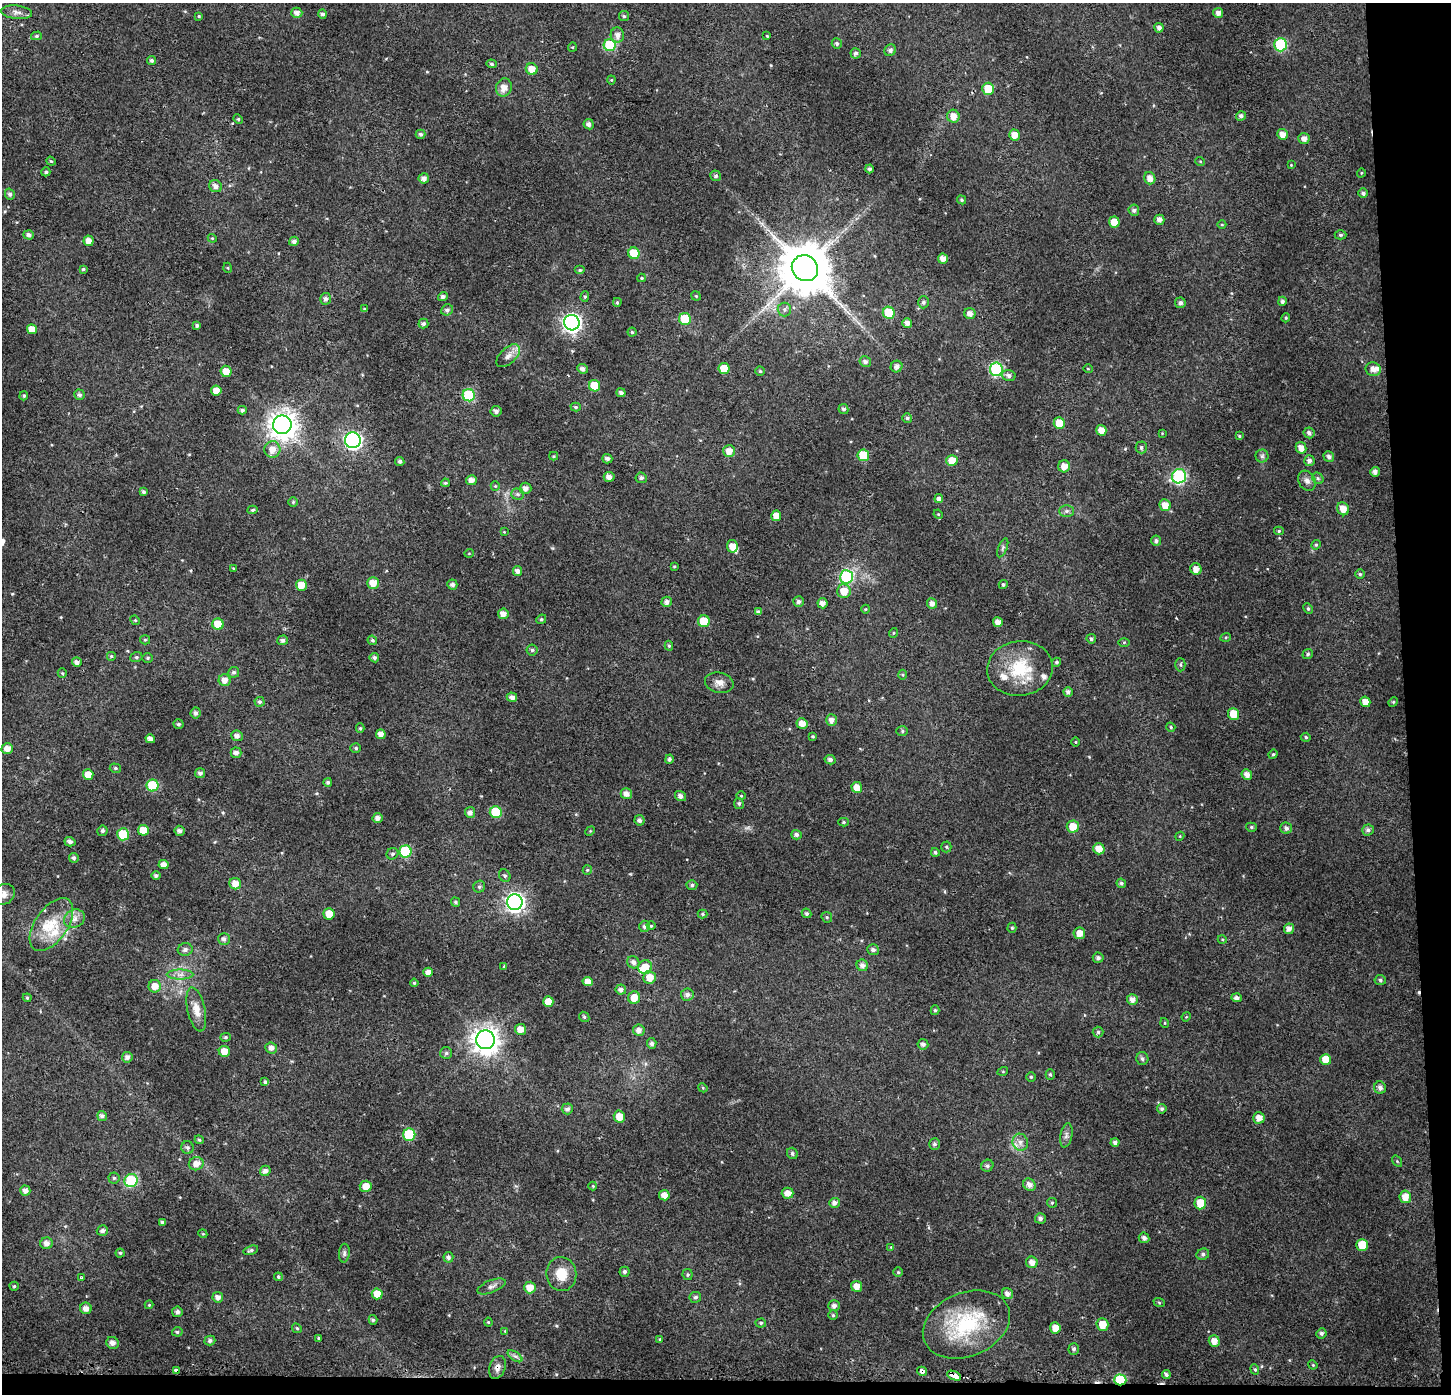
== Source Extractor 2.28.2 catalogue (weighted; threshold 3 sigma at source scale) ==
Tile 9 of 3 x 3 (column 3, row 3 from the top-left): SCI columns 2944-4392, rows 11-1402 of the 4439 x 4202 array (HDU 1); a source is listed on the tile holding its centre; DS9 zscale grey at full resolution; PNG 1453 x 1396 px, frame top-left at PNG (2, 3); each listed source drawn as its Kron ellipse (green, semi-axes under 4 px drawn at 4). Shown black and unused: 4% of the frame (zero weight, under 2 of 3 exposures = <1% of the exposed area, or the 3 px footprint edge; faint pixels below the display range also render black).
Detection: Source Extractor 2.28.2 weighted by HDU 2 'WHT'; one run over the whole footprint, this tile lists its part. Background 0.0312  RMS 0.0046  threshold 0.0207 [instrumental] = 3 sigma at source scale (4.5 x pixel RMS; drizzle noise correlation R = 1.50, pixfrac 1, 0.0396/0.0396 arcsec/px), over >= 5 px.
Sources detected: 424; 1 too faint to see at this stretch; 2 cosmic-ray / hot-pixel residue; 1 long thin detection or spike segment (spike, bleed or trail) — neither listed nor drawn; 8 inside a brighter listed object's ellipse — not listed separately; the other 412 listed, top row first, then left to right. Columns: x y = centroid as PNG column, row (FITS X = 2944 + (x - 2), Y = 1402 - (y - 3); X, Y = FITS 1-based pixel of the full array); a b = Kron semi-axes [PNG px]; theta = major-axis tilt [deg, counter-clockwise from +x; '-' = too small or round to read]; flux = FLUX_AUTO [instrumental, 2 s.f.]
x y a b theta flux
17 12 16 6 -5 2.4
297 13 5 5 - 2.4
1218 13 5 5 - 2.3
323 14 4 4 - 1.2
199 16 4 4 - 0.42
624 16 5 5 - 0.78
1159 28 5 4 - 1.7
617 35 7 6 - 2.5
36 36 5 4 - 0.62
767 36 4 3 - 0.4
837 44 5 5 - 1.1
610 45 6 6 - 24
1281 45 6 6 - 42
572 47 5 4 - 0.47
890 50 6 5 - 1.4
856 53 5 5 - 1.5
152 60 4 4 - 1.1
491 64 5 4 - 0.65
532 69 6 5 - 5
611 80 4 4 - 0.46
504 87 9 7 69 3.7
988 89 6 6 - 9
953 116 6 6 - 3.9
1241 116 5 4 - 1.4
238 119 5 4 - 0.58
589 124 5 5 - 1.7
420 134 5 4 - 0.94
1283 134 5 5 - 3.3
1014 135 5 5 - 4.4
1304 139 5 5 - 2.4
51 161 5 4 - 0.46
1200 161 5 3 - 0.39
1291 165 3 3 - 0.32
869 169 4 4 - 1.1
46 172 4 4 - 0.8
1361 173 4 3 - 0.35
716 176 5 5 - 0.94
424 178 5 5 - 2.3
1150 178 6 5 - 2.9
215 186 6 6 - 2.2
1363 193 5 4 - 1.3
10 194 5 5 - 1.1
961 200 5 4 - 0.68
1134 210 5 5 - 1.4
1159 220 5 5 - 2.3
1114 222 5 5 - 6.5
1222 225 4 3 - 0.38
29 235 5 4 - 1.6
1340 235 6 4 0 0.77
212 238 4 3 - 0.39
89 241 5 5 - 3.3
294 241 5 4 - 1.5
634 253 6 5 - 12
943 259 5 5 - 2.8
228 268 5 3 - 0.39
805 268 13 12 - 2600
83 269 4 4 - 0.72
580 270 5 4 - 0.82
642 278 4 4 - 0.58
696 296 5 4 - 0.55
443 297 5 4 - 1.3
585 297 5 4 - 0.75
326 299 6 5 - 1.5
1282 301 4 4 - 1.1
617 302 4 3 - 0.61
923 302 6 5 - 1.2
1180 303 5 5 - 1.4
365 309 4 3 - 0.78
784 309 7 7 - 1.3
447 310 6 5 - 1.2
889 313 6 6 - 17
970 313 6 5 - 2.5
1286 318 5 4 - 0.56
685 319 6 6 - 17
572 323 8 7 - 200
907 323 5 4 - 2.5
423 324 5 5 - 1.3
197 325 4 3 - 0.97
32 329 5 5 - 4.4
632 332 4 4 - 0.59
508 356 14 8 43 3.1
865 362 6 5 - 1.4
897 367 6 5 - 1.9
724 368 5 5 - 8.8
582 369 5 4 - 1.8
996 369 7 6 - 50
1088 369 5 3 - 0.36
1373 369 7 6 - 2.7
226 371 5 5 - 4.7
760 371 4 4 - 0.61
1009 375 7 5 -15 1.6
595 386 6 5 - 13
216 391 5 5 - 4
621 393 4 4 - 1.3
79 395 5 5 - 1.3
469 395 6 6 - 34
24 396 5 4 - 0.59
576 407 5 4 - 0.7
843 409 5 5 - 1
242 410 4 4 - 1.3
496 411 5 5 - 1.7
907 418 5 5 - 0.89
1059 423 6 5 - 7.3
282 425 9 9 - 550
1101 430 5 5 - 4.1
1162 433 4 4 - 0.38
1309 433 5 5 - 1.6
1239 436 4 3 - 0.46
353 440 8 8 - 130
1141 447 6 5 - 1
1301 448 6 5 - 3
272 449 8 8 - 4.5
729 451 6 6 - 3.8
863 455 6 5 - 16
554 456 4 4 - 0.52
1262 456 6 6 - 1.1
1329 457 5 5 - 1.5
607 459 5 4 - 1.4
952 460 5 5 - 6.3
400 461 5 4 - 1.1
1309 461 5 5 - 1.7
1064 466 6 6 - 3.4
1375 472 5 4 - 2
1179 476 7 7 - 59
609 477 5 5 - 2.3
641 478 5 5 - 1.3
1318 478 6 5 - 0.89
471 480 5 5 - 3.1
1307 481 10 8 -60 2.2
445 483 4 3 - 0.67
495 486 5 4 - 0.53
525 488 6 5 - 2.4
143 492 4 3 - 0.88
518 494 6 5 - 1
939 499 4 4 - 5.8
293 502 5 4 - 0.6
1165 505 6 5 - 4.6
1343 509 7 6 - 4.1
253 510 5 4 - 0.89
1066 511 7 6 - 1.1
938 514 5 4 - 0.44
776 516 5 5 - 4.9
1279 531 5 4 - 0.73
504 532 3 3 - 0.34
1156 541 5 5 - 1.2
1316 545 5 4 - 0.56
732 546 6 5 - 4.5
1003 548 10 4 68 0.95
469 553 5 3 - 0.32
674 566 4 3 - 0.46
233 568 4 3 - 0.38
1196 569 6 5 - 3
517 571 5 4 - 2.1
1360 574 5 4 - 0.64
846 577 7 6 - 52
373 583 6 6 - 5.2
1003 584 4 4 - 0.94
301 585 5 5 - 6.2
452 585 5 5 - 1.6
844 591 7 6 - 5.9
667 602 5 5 - 1.8
798 602 5 5 - 1.3
822 603 5 5 - 2.4
932 603 5 5 - 2.3
1308 608 6 4 -63 0.73
866 609 4 3 - 0.36
758 612 4 4 - 1.1
503 614 5 5 - 3.1
541 619 5 4 - 0.69
135 620 5 4 - 0.52
704 621 6 6 - 11
998 622 5 5 - 3.1
218 624 6 5 - 11
893 633 5 3 - 0.37
1226 637 5 3 - 0.48
1091 639 5 4 - 1
145 640 5 4 - 0.62
283 640 5 5 - 1.5
372 640 5 4 - 0.84
1124 642 6 4 1 0.52
669 646 5 4 - 0.71
532 650 5 5 - 0.91
1308 654 5 4 - 0.86
111 656 5 5 - 0.64
136 657 6 5 - 0.78
148 658 5 4 - 0.57
374 658 5 4 - 1.2
77 662 5 4 - 1.9
1057 662 4 4 - 0.87
1180 665 7 5 -89 0.84
1020 668 33 27 6 22
234 672 5 5 - 1
62 673 5 4 - 0.57
902 675 5 3 - 0.5
225 680 6 6 - 3
719 683 14 10 -13 3.2
1068 692 5 4 - 1.5
512 697 5 4 - 1.9
260 702 5 5 - 0.95
1365 702 5 5 - 3.9
1393 702 5 4 - 0.52
195 713 5 5 - 1.5
1234 714 6 5 - 7.7
831 720 5 5 - 2.5
802 723 5 5 - 3.7
178 724 5 5 - 1
1171 727 5 4 - 0.63
360 728 5 4 - 0.66
902 731 6 5 - 0.81
381 734 5 4 - 2.9
237 736 6 5 - 1.9
813 736 4 3 - 0.47
1306 737 5 4 - 0.72
150 739 5 4 - 2.3
1076 742 5 3 - 0.47
356 748 5 4 - 0.77
7 749 6 5 - 3.7
236 753 5 5 - 1.8
1273 754 5 4 - 0.62
669 759 5 4 - 1.2
830 760 5 4 - 1.4
115 768 6 4 -14 0.76
200 773 5 5 - 1.5
88 774 5 5 - 5.6
1247 774 5 5 - 2.6
328 782 4 4 - 1
152 785 6 6 - 22
857 787 5 5 - 4.2
626 794 5 5 - 2.6
680 796 6 5 - 1.9
741 796 4 4 - 0.46
739 803 5 5 - 0.95
470 812 5 5 - 1.8
496 812 6 6 - 17
377 818 5 5 - 2.3
640 820 5 5 - 1.4
844 822 5 4 - 0.6
1073 827 6 6 - 5.9
1251 827 5 4 - 0.72
1286 828 6 5 - 1.5
143 830 5 5 - 6.9
1368 830 6 5 - 1.4
102 831 5 5 - 1.2
179 831 5 5 - 1.4
590 831 5 4 - 0.45
123 834 6 6 - 17
796 835 5 4 - 1.4
1180 836 4 3 - 0.4
70 842 5 4 - 1.5
946 847 5 5 - 0.67
1099 849 6 5 - 4.9
405 851 6 6 - 30
935 852 4 3 - 0.7
392 854 6 5 - 1.1
74 858 5 5 - 1.2
163 865 5 4 - 2.8
587 870 5 4 - 0.59
156 876 5 4 - 1.2
505 876 6 5 - 0.95
1121 883 5 4 - 0.89
235 884 6 5 - 4.1
692 885 5 4 - 0.8
479 887 6 5 - 1
4 894 12 10 36 3.2
455 902 5 4 - 0.81
515 902 8 7 - 190
806 913 5 4 - 0.95
329 914 5 5 - 5.1
703 914 5 4 - 0.59
827 917 6 5 - 0.68
74 919 11 8 26 3
51 925 30 16 55 14
645 926 6 5 - 1.5
651 926 4 4 - 0.54
1012 928 5 4 - 0.67
1289 929 5 5 - 2.1
1079 933 6 5 - 3.6
224 939 6 6 - 1.6
1222 939 4 3 - 0.51
185 949 7 6 - 1.7
873 950 6 5 - 1.4
1098 958 5 5 - 1.3
633 962 6 6 - 1.8
862 965 6 5 - 2
504 966 4 2 - 0.42
645 967 7 7 - 6.1
428 972 5 4 - 2.7
180 975 13 5 0 2.3
649 977 6 6 - 5
1380 980 5 5 - 0.86
588 982 5 4 - 3.9
414 983 4 4 - 0.66
155 986 6 6 - 4.8
621 990 5 5 - 1.8
687 995 6 6 - 1.9
27 998 4 4 - 0.54
634 998 6 6 - 5.1
1237 998 5 4 - 1.6
1132 999 5 5 - 2.6
548 1002 5 5 - 4.9
196 1009 22 9 -78 5.2
935 1010 5 4 - 0.7
584 1017 5 4 - 0.7
1186 1017 5 3 - 0.45
1165 1023 5 3 - 0.43
520 1029 5 5 - 4.3
639 1030 6 5 - 2.5
1098 1032 5 5 - 1
225 1037 5 4 - 0.69
485 1040 9 9 - 550
652 1043 5 4 - 1.4
923 1044 5 5 - 1.6
271 1048 6 5 - 2.1
224 1051 5 5 - 4.7
446 1053 6 6 - 0.94
127 1057 5 5 - 1.7
1142 1059 6 6 - 1.1
1326 1059 5 5 - 6.1
1003 1071 5 3 - 0.41
1050 1075 5 4 - 0.64
1031 1077 5 5 - 0.64
265 1082 4 3 - 1.2
703 1088 5 3 - 0.47
1380 1088 6 5 - 1.9
567 1109 6 5 - 1.3
1162 1109 5 4 - 0.96
102 1116 5 4 - 1.7
619 1116 6 5 - 5.3
1259 1118 6 5 - 3.5
409 1135 6 6 - 22
1066 1135 12 6 79 1.7
199 1140 4 4 - 0.59
1020 1142 8 7 - 2.4
1115 1142 4 4 - 1.3
934 1144 6 5 - 1
187 1148 6 6 - 1
792 1153 6 5 - 0.95
1397 1161 6 4 -56 0.55
196 1164 7 6 - 3.2
987 1166 6 5 - 1
265 1171 5 5 - 2
114 1178 5 5 - 0.82
131 1181 7 6 - 32
1029 1185 6 5 - 2.3
366 1186 6 5 - 4.5
593 1186 4 4 - 0.45
25 1191 5 5 - 2.3
788 1193 6 5 - 3.5
664 1195 5 5 - 3.9
1405 1197 6 6 - 4
834 1203 5 5 - 1.9
1052 1203 5 5 - 0.61
1200 1203 6 6 - 7.5
1040 1218 5 5 - 1.5
163 1222 4 4 - 1.2
102 1231 6 5 - 1.6
203 1234 4 3 - 0.46
1144 1238 5 5 - 1.7
46 1243 6 6 - 2.6
1362 1245 6 6 - 9.5
891 1247 4 4 - 0.39
251 1250 8 4 16 0.97
120 1253 4 4 - 0.72
344 1253 9 5 86 1.2
1203 1254 6 5 - 1.2
448 1257 5 5 - 1.4
1032 1262 6 5 - 2.7
624 1272 5 5 - 1
898 1272 5 5 - 0.64
561 1274 17 15 -82 8.5
688 1275 5 5 - 0.77
278 1277 4 4 - 0.83
81 1278 4 3 - 0.74
14 1286 4 4 - 0.63
491 1286 15 6 22 1.9
857 1286 5 5 - 3.9
530 1287 6 6 - 4.9
377 1294 5 5 - 6.9
1007 1294 5 5 - 2.1
218 1297 5 5 - 2.2
695 1297 6 5 - 1
1159 1302 6 3 -20 0.54
149 1305 4 4 - 0.41
834 1306 6 5 - 1.7
86 1308 6 5 - 2.6
177 1312 5 5 - 1.6
833 1315 5 5 - 0.74
373 1320 5 4 - 0.82
488 1322 4 4 - 0.48
761 1323 5 4 - 0.73
1102 1324 6 6 - 6.4
966 1325 45 32 23 38
297 1328 5 4 - 0.67
1055 1328 5 5 - 4.4
505 1331 3 3 - 0.33
177 1332 5 4 - 0.75
1321 1333 5 5 - 1.1
319 1338 3 3 - 2.2
660 1339 4 4 - 0.49
210 1341 5 5 - 1.3
1214 1341 6 5 - 3.4
113 1343 6 6 - 2.3
1074 1349 6 5 - 1.1
515 1356 8 4 -36 1.2
1313 1365 5 4 - 0.46
497 1367 12 8 72 2.4
1255 1369 5 4 - 0.65
176 1370 4 3 - 4.2
922 1371 5 4 - 4.8
1166 1375 4 4 - 1.1
954 1376 7 4 -23 16
1120 1380 6 5 - 24
Overlapping masked pixels (flux is a lower limit): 5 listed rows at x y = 497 1367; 176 1370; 922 1371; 954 1376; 1120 1380
Isophote crosses this tile's border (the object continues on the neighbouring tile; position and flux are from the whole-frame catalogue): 1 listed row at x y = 4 894